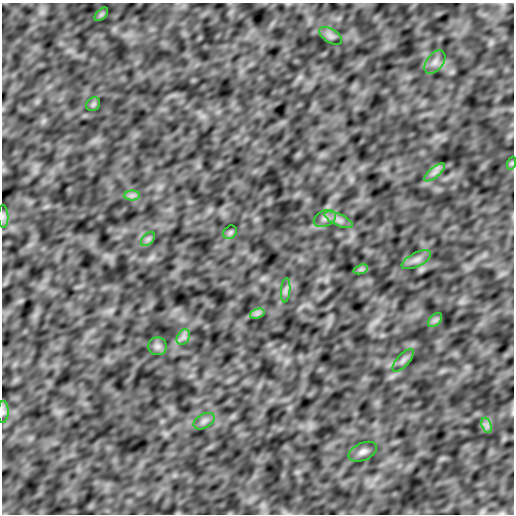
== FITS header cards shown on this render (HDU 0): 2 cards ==
NAXIS1  =                  512         /
NAXIS2  =                  512         /

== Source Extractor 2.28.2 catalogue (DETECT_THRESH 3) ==
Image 512 x 512 px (HDU 0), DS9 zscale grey, 1 PNG px = 1 image px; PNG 516 x 516 px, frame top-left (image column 1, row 512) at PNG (2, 3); each listed source drawn as its Kron ellipse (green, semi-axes under 4 px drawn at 4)
Background 7.86e-06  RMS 4.2e-04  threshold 0.00126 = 3 sigma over >= 5 px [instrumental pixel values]
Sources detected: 24; all 24 listed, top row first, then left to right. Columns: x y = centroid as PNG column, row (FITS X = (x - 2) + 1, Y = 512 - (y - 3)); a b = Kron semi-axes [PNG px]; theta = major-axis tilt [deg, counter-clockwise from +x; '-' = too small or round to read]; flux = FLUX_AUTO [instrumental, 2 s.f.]
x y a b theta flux
101 14 8 5 45 0.057
331 36 13 6 -31 0.12
435 62 13 8 53 0.17
93 104 7 6 - 0.064
512 163 6 4 72 0.037
435 172 12 5 40 0.14
132 195 8 5 0 0.089
3 216 11 5 -88 0.083
325 218 12 8 24 0.15
339 220 15 6 -24 0.17
230 232 7 6 - 0.056
148 239 8 5 45 0.077
416 260 16 6 26 0.17
361 269 7 4 18 0.064
286 290 12 4 85 0.099
257 314 7 4 19 0.08
435 320 8 5 45 0.081
183 337 8 6 59 0.1
157 346 9 9 - 0.12
403 360 14 6 48 0.12
3 412 11 5 87 0.086
204 421 11 7 30 0.12
486 425 8 4 -71 0.092
363 452 15 8 24 0.17
At the frame edge (FLAGS 8, measured only in part): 2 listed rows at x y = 3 216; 3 412